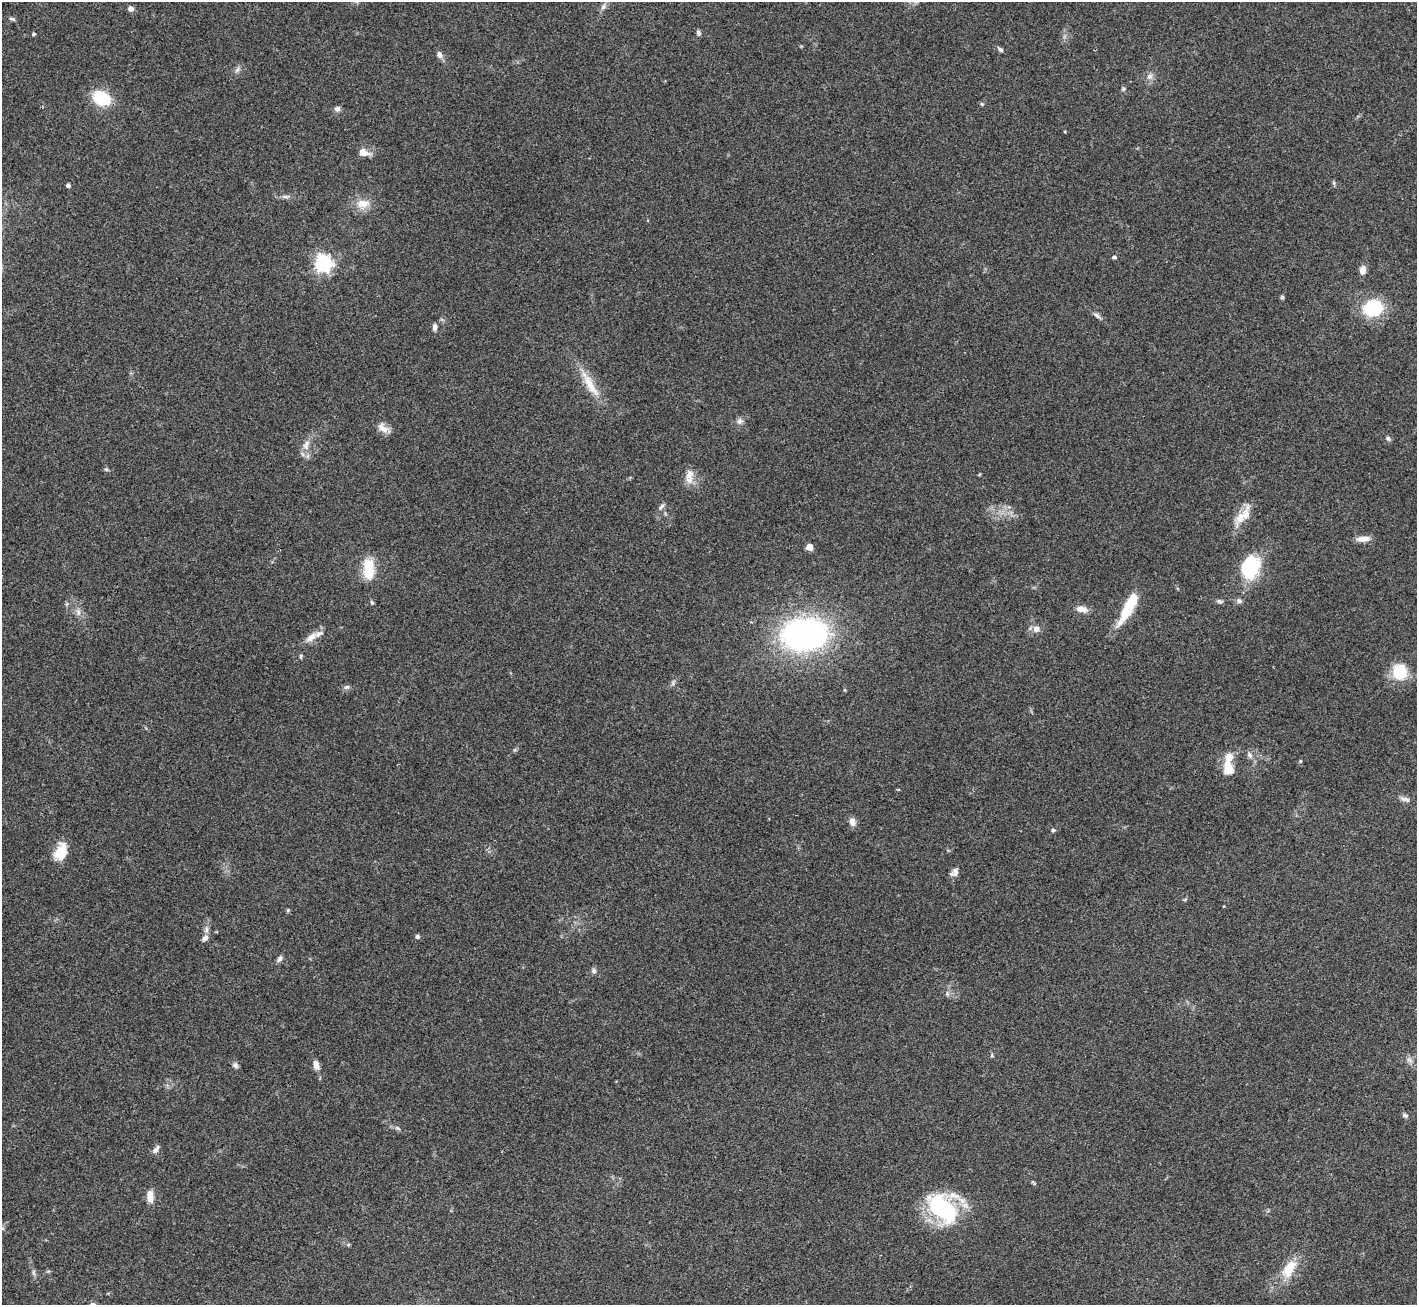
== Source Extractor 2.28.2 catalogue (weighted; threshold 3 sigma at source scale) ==
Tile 7 of 4 x 4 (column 3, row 2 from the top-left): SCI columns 2833-4247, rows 2892-4194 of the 5663 x 5651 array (HDU 1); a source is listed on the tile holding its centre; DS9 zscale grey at full resolution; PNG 1419 x 1307 px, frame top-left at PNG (2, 2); no overlay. Shown black and unused: <1% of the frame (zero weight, under 3 of 4 exposures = <1% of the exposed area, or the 3 px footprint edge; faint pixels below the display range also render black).
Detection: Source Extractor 2.28.2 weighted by HDU 2 'WHT'; one run over the whole footprint, this tile lists its part. Background 0.0954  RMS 0.0061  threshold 0.0276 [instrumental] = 3 sigma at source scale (4.5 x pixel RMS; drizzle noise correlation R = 1.50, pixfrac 1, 0.05/0.05 arcsec/px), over >= 5 px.
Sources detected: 81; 1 inside a brighter listed object's ellipse — not listed separately; the other 80 listed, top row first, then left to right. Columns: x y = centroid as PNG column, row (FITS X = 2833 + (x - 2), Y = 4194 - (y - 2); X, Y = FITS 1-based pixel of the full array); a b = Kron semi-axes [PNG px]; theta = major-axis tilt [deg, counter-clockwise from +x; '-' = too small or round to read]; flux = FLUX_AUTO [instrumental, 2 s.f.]
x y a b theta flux
603 7 9 7 58 2.2
131 9 7 6 - 2.6
12 19 8 4 -24 1.1
698 33 7 5 -75 1.5
34 34 4 4 - 0.98
1000 49 8 5 -38 1.4
439 54 9 7 -65 2.6
237 70 9 4 54 1.7
1149 76 9 8 - 2.8
1123 89 6 5 - 1
101 98 16 11 -27 29
982 104 5 4 - 0.77
337 109 8 7 - 1.9
1065 131 4 3 - 0.52
363 152 13 9 -14 5
1334 183 6 4 -72 0.92
68 185 4 4 - 1.6
285 197 10 4 0 1.7
363 204 21 12 4 8.1
1114 257 6 4 -1 1.1
323 263 7 6 - 220
1363 270 9 6 85 4.8
1282 297 4 4 - 1.4
1373 308 17 14 8 37
1097 315 11 5 -34 2
435 327 8 6 87 2.2
590 384 45 10 -59 14
740 421 8 8 - 2.3
383 428 16 10 -40 4.9
1388 438 6 5 - 1.4
306 445 15 8 79 4.8
106 469 5 5 - 0.97
689 476 21 10 86 6.1
661 507 11 5 49 1.7
1240 517 27 12 55 11
1363 539 17 7 4 5
809 547 5 5 - 10
1250 565 21 15 82 51
368 569 23 12 -87 18
1219 601 9 5 -6 1.4
1239 601 8 6 -35 1.7
372 602 6 4 -68 0.93
1129 607 38 10 62 25
1082 609 15 7 -13 4.6
78 612 11 6 -77 2.6
1036 629 9 9 - 3.3
805 634 35 24 3 210
311 637 18 9 37 6.2
301 656 6 4 73 0.92
1400 672 20 17 -80 18
347 687 8 6 14 1.6
1250 755 10 7 -67 2.5
1300 761 4 4 - 0.78
1228 768 17 12 -72 10
1405 799 15 5 -18 2.6
852 821 11 7 -80 3.5
1053 830 5 4 - 1
61 852 20 12 68 13
955 872 13 8 78 3.2
1224 906 3 2 - 0.42
288 910 5 5 - 0.81
206 929 10 6 85 2.4
417 936 5 5 - 1.5
205 938 10 7 45 2.5
279 959 9 6 48 1.9
594 971 7 6 - 1.6
947 994 8 5 -70 1.5
1410 1060 9 6 -27 2.2
235 1065 8 6 -49 1.9
316 1065 12 7 -75 3.9
1405 1115 6 5 - 1.5
397 1128 9 4 -33 1.4
156 1149 12 6 55 2.2
1033 1182 10 3 -49 0.83
954 1195 19 8 -16 7.2
150 1197 16 8 -85 5.7
942 1208 32 17 -41 77
348 1245 6 3 19 0.71
1289 1269 28 14 59 15
34 1272 9 4 -82 1.4